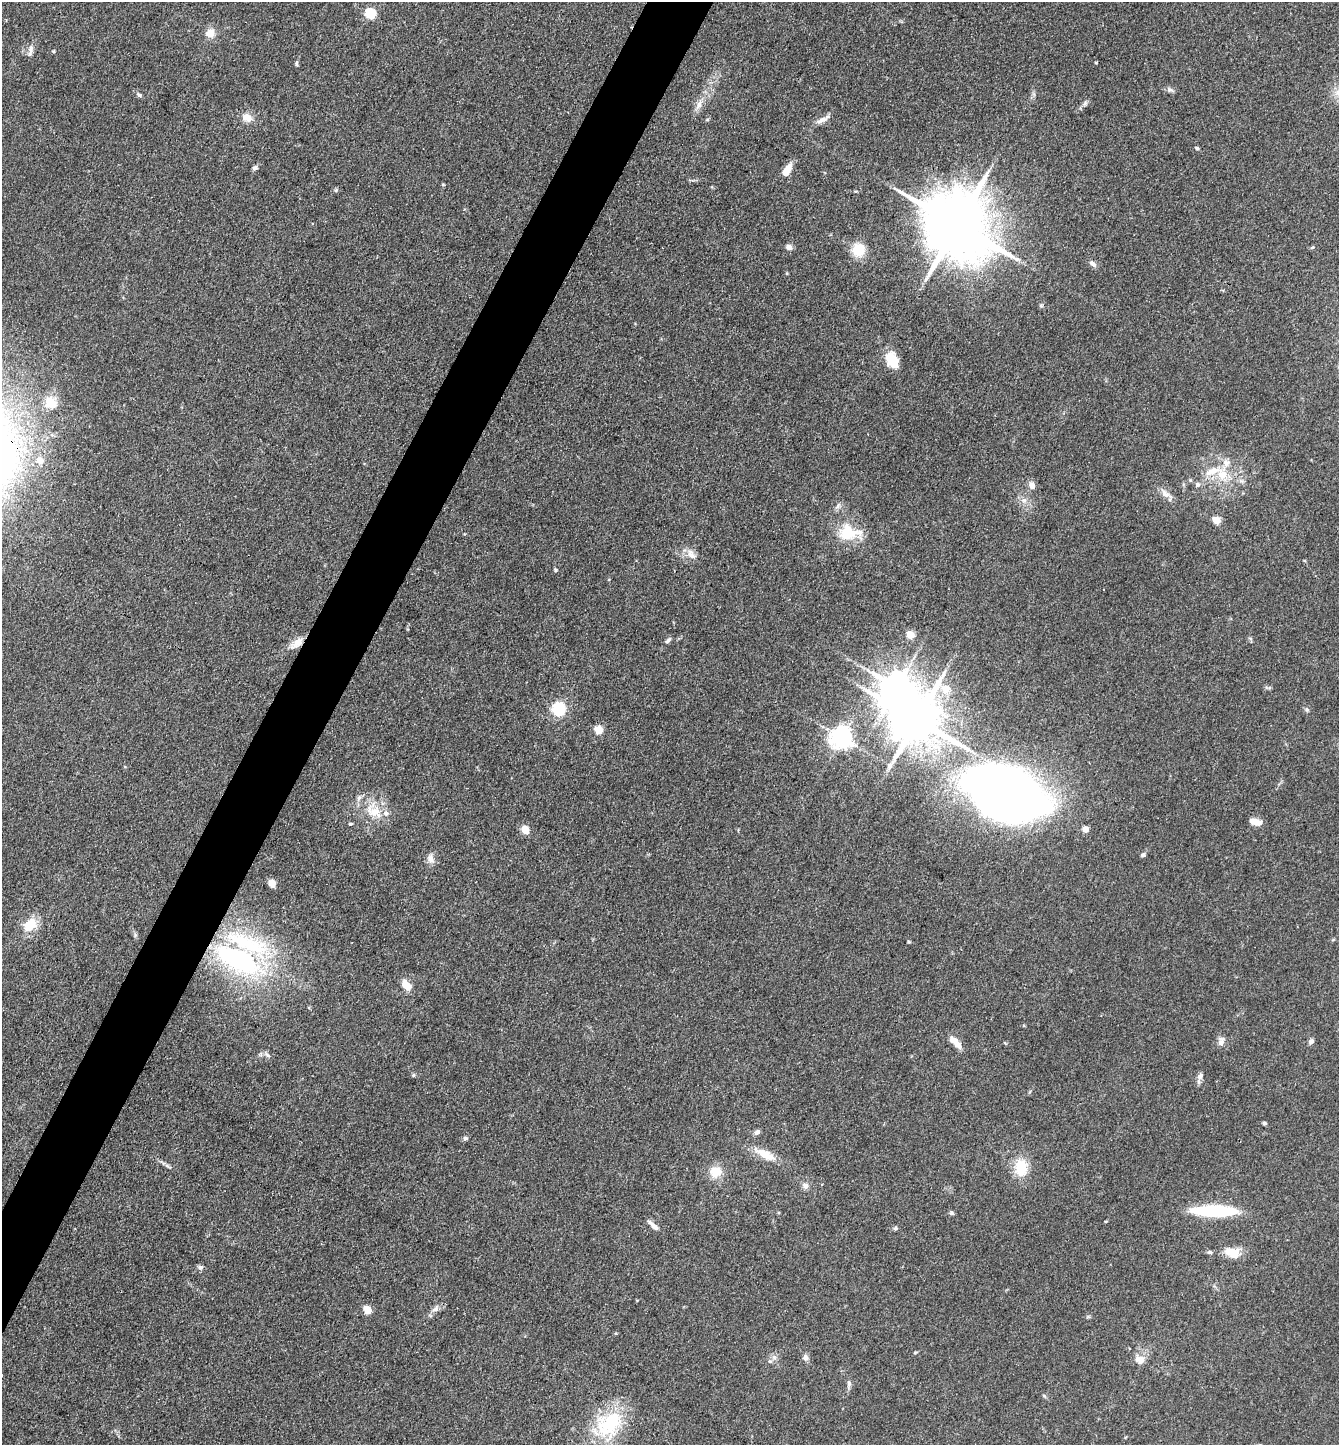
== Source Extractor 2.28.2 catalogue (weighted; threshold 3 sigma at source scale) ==
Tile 7 of 4 x 4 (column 3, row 2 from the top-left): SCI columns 2962-4298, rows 2888-4330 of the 5783 x 5774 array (HDU 1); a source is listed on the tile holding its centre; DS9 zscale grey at full resolution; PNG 1341 x 1447 px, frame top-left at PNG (2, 2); no overlay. Shown black and unused: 4% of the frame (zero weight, under 3 of 4 exposures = <1% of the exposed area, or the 3 px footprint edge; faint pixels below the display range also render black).
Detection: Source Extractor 2.28.2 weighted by HDU 2 'WHT'; one run over the whole footprint, this tile lists its part. Background 0.0821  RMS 0.0064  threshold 0.0288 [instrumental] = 3 sigma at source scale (4.5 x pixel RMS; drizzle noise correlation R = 1.50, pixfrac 1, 0.05/0.05 arcsec/px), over >= 5 px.
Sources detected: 93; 2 inside a brighter object's white glare — not listed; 6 inside a brighter listed object's ellipse — not listed separately; the other 85 listed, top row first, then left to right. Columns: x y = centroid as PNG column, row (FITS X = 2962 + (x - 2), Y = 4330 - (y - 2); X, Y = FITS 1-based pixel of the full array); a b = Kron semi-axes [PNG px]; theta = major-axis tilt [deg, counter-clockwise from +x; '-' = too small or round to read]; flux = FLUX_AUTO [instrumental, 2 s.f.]
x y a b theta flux
370 13 5 5 - 48
210 33 10 9 - 6.7
31 49 14 6 -89 3.2
54 51 5 3 - 0.65
296 63 7 4 90 0.96
1170 90 7 4 -18 1.5
139 95 7 5 -39 1.4
1085 103 8 4 60 1.6
699 105 16 7 65 4.7
247 117 10 8 -31 7
822 120 17 6 25 4
1197 148 5 4 - 0.88
255 167 6 5 - 1.5
787 171 13 7 56 9
443 184 5 3 - 0.6
336 190 5 4 - 0.86
957 225 20 16 -40 6500
789 247 7 6 - 3
1313 247 6 4 32 0.83
859 250 16 15 - 13
1093 264 10 6 -37 2.4
787 273 4 3 - 0.67
1041 305 6 4 -18 0.84
894 363 20 11 -84 11
50 403 16 13 -38 7.9
40 460 8 7 - 4.3
1222 474 17 13 -56 12
1197 484 7 6 - 1.9
1032 486 8 7 - 3.7
1165 494 15 8 -40 4.5
1024 500 8 6 1 2.6
837 506 7 5 60 1.8
1216 520 5 4 - 18
848 533 27 20 -10 21
691 554 16 9 -53 5
555 570 5 4 - 0.93
910 635 5 5 - 18
668 640 10 5 45 1.6
297 643 21 9 37 7.3
559 709 11 10 - 29
1306 709 7 4 -32 1
917 720 15 14 - 3700
598 730 5 5 - 23
842 738 7 7 - 470
1004 795 78 47 -22 520
359 798 11 5 65 2.3
375 812 20 15 -19 13
1255 822 13 7 -15 5.9
351 824 5 4 - 0.81
525 829 5 5 - 20
1085 829 5 4 - 7.9
1143 854 6 5 - 1.3
431 859 13 9 -72 4
272 884 8 6 -67 4.9
30 925 17 11 46 15
909 942 5 3 - 0.65
238 959 61 27 -26 110
406 985 15 9 -50 6.4
954 1040 14 9 -24 4.5
1221 1041 13 8 72 3.3
1311 1042 6 5 - 2.4
413 1075 5 5 - 0.87
1200 1076 10 6 50 2.6
1264 1123 5 4 - 1.1
757 1132 7 6 - 2.3
465 1138 6 5 - 1.3
765 1154 29 10 -29 12
1021 1167 23 16 -87 16
715 1172 15 15 - 9.5
805 1186 9 8 - 2.9
1215 1211 48 11 -1 47
951 1213 6 5 - 1.2
653 1225 18 5 -42 3.4
895 1228 6 5 - 1.2
1210 1252 7 5 -3 1.2
1232 1252 18 10 -15 11
200 1267 8 6 -1 1.7
435 1309 12 6 31 3
367 1310 7 6 - 9.2
915 1352 5 3 - 0.67
774 1357 6 6 - 2
805 1357 9 8 - 2.2
1140 1359 14 11 -31 5.3
849 1383 9 6 -82 1.9
609 1424 43 32 53 45
Overlapping masked pixels (flux is a lower limit): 1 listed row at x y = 297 643